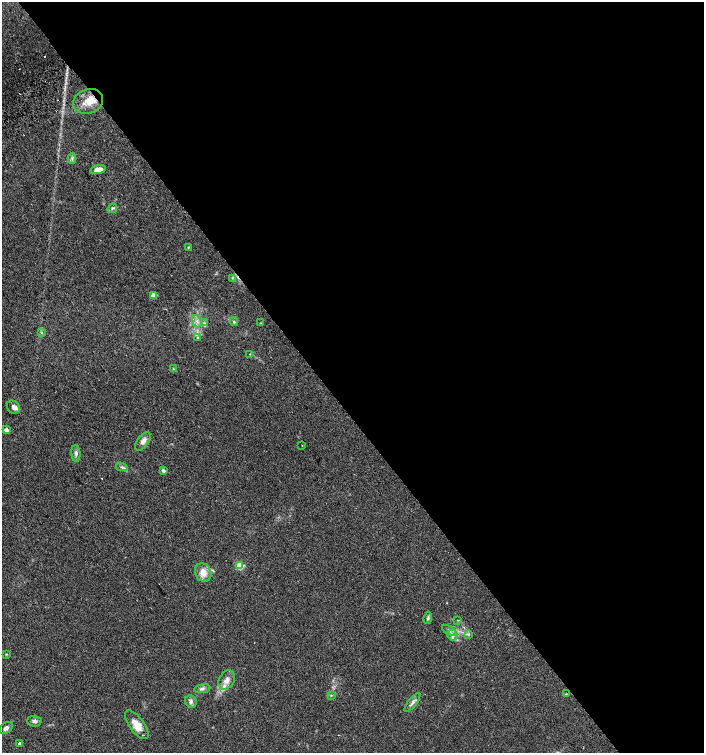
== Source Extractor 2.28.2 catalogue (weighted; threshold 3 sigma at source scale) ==
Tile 8 of 4 x 4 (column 4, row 2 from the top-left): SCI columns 4381-5784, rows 3036-4536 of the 6015 x 6062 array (HDU 1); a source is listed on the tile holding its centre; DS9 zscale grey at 2 x 2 block average (1 PNG px = mean of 2 x 2 image px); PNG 706 x 755 px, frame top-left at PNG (2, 2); each listed source drawn as its Kron ellipse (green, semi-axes under 4 px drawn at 4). Shown black and unused: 55% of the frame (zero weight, under 2 of 3 exposures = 2% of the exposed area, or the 3 px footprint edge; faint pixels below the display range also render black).
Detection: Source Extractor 2.28.2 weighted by HDU 2 'WHT'; one run over the whole footprint, this tile lists its part. Background 0.0686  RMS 0.0087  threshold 0.0392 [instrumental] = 3 sigma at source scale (4.5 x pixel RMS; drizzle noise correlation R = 1.50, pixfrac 1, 0.0396/0.0396 arcsec/px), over >= 5 px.
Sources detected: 43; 2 cosmic-ray / hot-pixel residue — neither listed nor drawn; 1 inside a brighter listed object's ellipse — not listed separately; the other 40 listed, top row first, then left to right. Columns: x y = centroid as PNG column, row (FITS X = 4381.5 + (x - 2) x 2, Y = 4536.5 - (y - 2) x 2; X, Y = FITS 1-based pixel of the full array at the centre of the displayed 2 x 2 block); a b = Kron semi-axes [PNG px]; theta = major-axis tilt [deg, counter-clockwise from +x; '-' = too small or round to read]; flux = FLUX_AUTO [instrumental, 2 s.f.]
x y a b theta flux
88 101 15 12 19 33
72 159 5 2 - 3.1
98 170 8 4 15 18
112 208 5 2 - 2.4
188 247 3 3 - 1.5
233 278 3 2 - 1.7
153 295 3 3 - 35
197 321 6 3 -72 5
234 322 4 3 - 2.4
204 323 3 2 - 1.8
261 323 3 2 - 0.89
41 332 4 3 - 2.1
198 337 3 3 - 1.7
250 354 3 2 - 1.4
173 369 3 3 - 1.8
13 407 7 6 - 8.5
6 430 3 3 - 14
143 441 11 5 52 11
302 446 2 2 - 0.95
76 453 8 4 -86 6.4
122 467 5 4 - 3.9
163 471 3 2 - 7.7
240 565 3 3 - 86
203 573 9 8 - 20
428 618 6 4 83 4.3
458 620 3 2 - 1.1
449 630 8 3 -32 4.6
468 634 3 2 - 1.7
453 635 5 5 - 6.8
6 654 3 2 - 1.4
227 680 10 7 61 14
202 689 8 4 9 6.1
566 694 3 2 - 1.2
331 695 3 2 - 1.5
191 702 6 5 - 5.7
412 703 11 4 52 8.1
34 721 7 5 -2 6.4
137 725 17 7 -53 24
6 728 8 5 32 7.4
20 744 3 2 - 8.1
Overlapping masked pixels (flux is a lower limit): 1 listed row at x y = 88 101